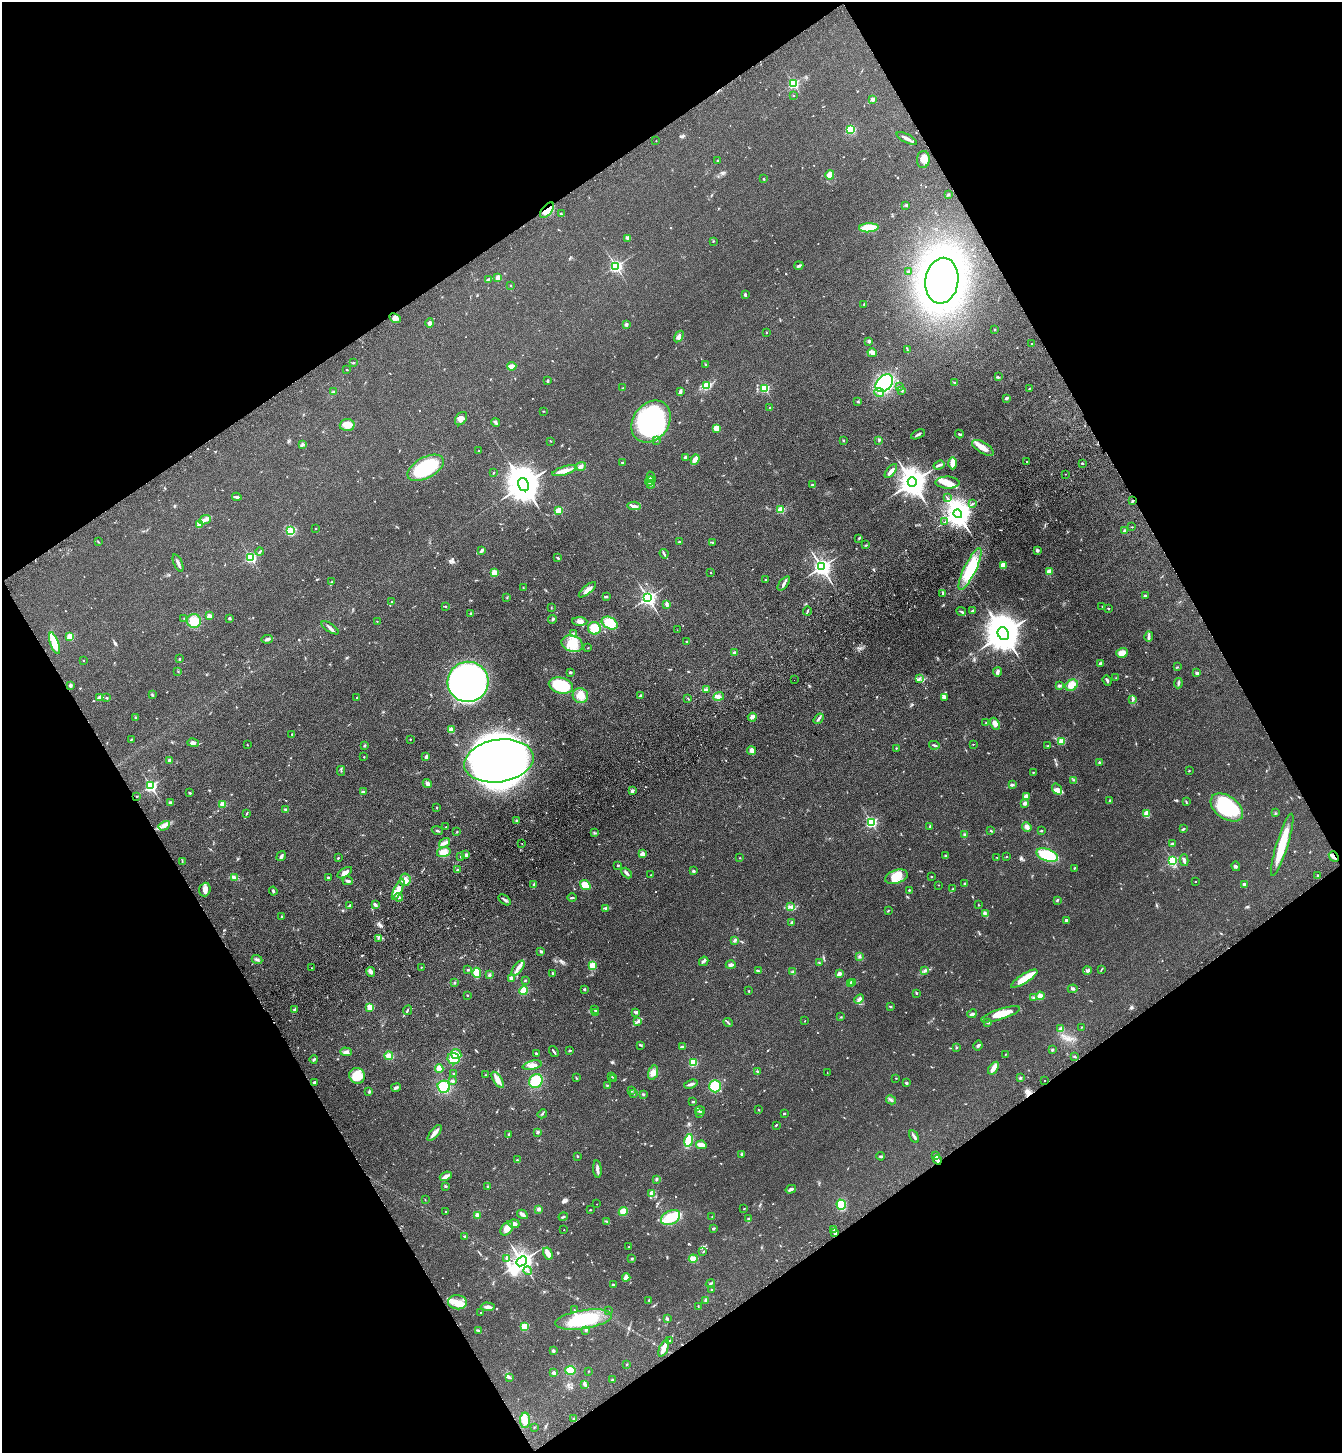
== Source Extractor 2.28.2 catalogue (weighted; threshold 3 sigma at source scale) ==
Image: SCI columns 233-5591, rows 106-5909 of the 5958 x 6014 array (HDU 1 of 3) = the unmasked area's bounding box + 8 px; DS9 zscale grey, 4 x 4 block average (1 PNG px = mean of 4 x 4 image px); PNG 1344 x 1455 px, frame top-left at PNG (2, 2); each listed source drawn as its Kron ellipse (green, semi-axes under 4 px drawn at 4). Shown black and unused: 48% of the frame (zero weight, under 3 of 4 exposures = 6% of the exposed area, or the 3 px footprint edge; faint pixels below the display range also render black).
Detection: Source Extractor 2.28.2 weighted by HDU 2 'WHT'. Background 0.118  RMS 0.0089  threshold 0.0402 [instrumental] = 3 sigma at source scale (4.5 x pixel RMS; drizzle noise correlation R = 1.50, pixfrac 1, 0.05/0.05 arcsec/px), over >= 5 px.
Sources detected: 711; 1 too faint to see at this stretch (4 x 4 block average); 4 inside a brighter object's white glare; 2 cosmic-ray / hot-pixel residue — neither listed nor drawn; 11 coinciding with a brighter row at this scale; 30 inside a brighter listed object's ellipse — not listed separately; of the other 663, all 500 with FLUX_AUTO >= 2.29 (the completeness limit of this list) listed and drawn (163 fainter detections not listed), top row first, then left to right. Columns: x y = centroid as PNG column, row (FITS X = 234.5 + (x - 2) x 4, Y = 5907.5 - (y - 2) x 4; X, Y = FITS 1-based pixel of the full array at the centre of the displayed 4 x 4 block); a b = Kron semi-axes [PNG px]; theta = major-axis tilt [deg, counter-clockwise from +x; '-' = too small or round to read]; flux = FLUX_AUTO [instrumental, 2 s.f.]
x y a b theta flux
793 83 2 2 - 660
793 96 2 2 - 3.1
873 99 3 3 - 14
851 130 4 3 - 160
907 138 11 2 -28 20
656 141 2 2 - 2.4
923 159 8 6 83 37
718 161 2 2 - 18
830 175 4 4 - 53
764 179 2 2 - 14
948 195 3 2 - 5.1
906 205 3 2 - 7
547 210 9 5 50 48
561 214 2 2 - 3
869 228 10 4 3 100
628 238 3 2 - 5.3
713 241 2 2 - 2.9
616 266 2 2 - 1200
799 266 4 2 - 13
908 272 2 2 - 12
498 278 2 2 - 110
489 279 4 2 - 5.5
942 281 23 16 82 2300
511 285 2 2 - 4.6
745 295 3 2 - 9.5
864 304 3 2 - 2.9
395 318 6 4 -27 21
430 323 5 4 - 11
626 324 2 2 - 47
994 329 2 2 - 3.1
766 333 2 2 - 2.8
679 336 6 3 56 17
869 341 3 2 - 10
1032 344 2 2 - 3.2
907 350 2 2 - 2.5
872 353 5 4 - 14
353 363 2 2 - 2.8
706 364 2 2 - 2.9
512 366 4 2 - 58
347 370 3 2 - 2.8
998 377 3 2 - 4
547 381 4 2 - 4.1
954 382 3 2 - 4.1
884 383 10 7 46 520
706 385 4 3 - 15
899 387 3 2 - 2.6
622 388 2 2 - 3
765 388 2 2 - 410
1029 389 3 2 - 4.3
902 391 2 2 - 2.9
333 392 3 2 - 5
680 392 3 2 - 15
879 392 5 2 - 14
1006 398 3 3 - 9.5
858 402 3 2 - 5
770 408 2 2 - 4.2
544 411 2 2 - 2.6
461 419 7 5 52 30
496 422 4 3 - 8.4
651 422 22 17 53 1000
347 425 7 6 - 55
716 428 3 2 - 59
918 434 7 2 26 9.7
959 434 4 2 - 6.3
656 440 2 2 - 3.9
843 440 2 2 - 4
550 441 2 2 - 2.5
879 441 2 2 - 4.5
302 445 3 2 - 6.4
983 448 12 5 -32 52
478 451 2 2 - 3.1
685 457 3 3 - 11
695 459 5 4 - 28
1026 461 2 2 - 4.8
623 462 3 2 - 8.7
953 463 6 3 88 44
1082 463 2 2 - 9.8
939 465 6 3 20 12
581 466 5 3 - 12
425 468 20 10 28 340
564 471 12 4 16 41
891 471 8 3 50 25
494 472 3 2 - 2.9
1066 474 2 2 - 4.9
651 477 6 3 -75 12
650 481 5 2 - 8.4
912 482 5 4 - 8700
947 483 12 6 -1 47
651 484 4 3 - 8.7
524 485 7 5 -62 15000
812 485 3 2 - 5.2
237 497 4 2 - 14
947 498 3 2 - 2.9
1132 501 3 2 - 3.8
973 504 2 2 - 2.4
634 506 7 3 -4 20
559 510 2 2 - 240
781 510 2 2 - 220
958 514 4 4 - 8000
205 520 6 3 24 21
945 522 3 2 - 4.4
199 525 2 2 - 44
1132 527 2 2 - 2.3
315 529 2 2 - 2.9
290 531 2 2 - 70
1125 531 2 2 - 42
859 538 3 2 - 3.7
98 542 3 2 - 2.5
679 542 2 2 - 25
713 542 4 2 - 4.5
866 545 2 2 - 3.7
1037 550 2 2 - 38
482 551 3 2 - 21
260 552 4 2 - 6.1
664 554 5 2 - 7.6
251 557 2 2 - 760
557 558 3 2 - 5.4
178 563 9 2 -67 18
1003 565 2 2 - 160
821 567 3 3 - 2700
970 569 23 6 64 190
711 572 2 2 - 7.5
1049 572 4 3 - 24
494 573 2 2 - 180
765 580 2 2 - 6.4
331 582 2 2 - 2.4
784 583 8 2 50 14
523 588 2 2 - 2.9
587 590 11 4 40 30
943 593 4 2 - 10
1145 595 3 2 - 6.4
606 596 3 2 - 10
507 597 2 2 - 4
648 598 2 2 - 1900
392 602 2 2 - 2.7
667 605 3 2 - 5.8
445 606 2 2 - 4.2
1102 606 2 2 - 2.8
551 607 3 2 - 2.7
1108 609 2 2 - 4.6
807 611 4 2 - 6.4
961 611 5 2 - 8.1
973 611 3 2 - 7.5
471 613 3 3 - 6
209 616 4 3 - 19
184 618 2 2 - 2.3
229 618 3 2 - 5.9
553 619 4 2 - 4.9
194 621 7 6 - 52
377 621 2 2 - 4.1
580 621 7 4 -2 21
610 623 8 6 -27 110
330 628 10 2 -33 14
594 628 6 6 - 99
677 630 2 2 - 2.4
574 633 4 2 - 3.6
1003 634 7 5 -62 18000
70 636 2 2 - 230
1149 636 5 2 - 12
267 639 6 2 10 12
687 641 3 2 - 5.2
55 643 11 4 -71 100
572 644 11 8 -18 110
588 648 2 2 - 2.5
734 653 3 2 - 10
1122 653 6 5 - 41
180 659 2 2 - 6.1
83 661 2 2 - 5.3
1100 663 3 2 - 7.9
1177 667 3 2 - 3.6
178 672 2 2 - 2.8
570 672 2 2 - 26
997 672 4 3 - 16
1197 673 3 2 - 10
919 678 3 2 - 4.7
1116 678 2 2 - 2.4
794 680 2 2 - 2.4
1107 680 5 2 - 8.7
468 682 20 20 - 1800
1178 683 5 2 - 8.5
70 685 3 3 - 9.9
561 685 12 7 -15 290
1072 685 6 5 - 52
1059 686 3 3 - 11
706 689 3 2 - 11
152 694 2 2 - 2.8
580 695 8 7 - 47
641 695 3 2 - 9.8
719 696 5 4 - 18
357 697 2 2 - 2.9
100 698 4 2 - 37
107 698 2 2 - 4.1
688 698 3 2 - 3.9
944 698 3 2 - 6.5
1133 699 3 3 - 6.9
752 717 4 3 - 12
135 718 3 2 - 4.9
818 719 6 2 56 11
986 723 2 2 - 2.4
995 724 6 4 -61 34
451 730 2 2 - 150
292 734 2 2 - 2.7
410 739 2 2 - 2.7
131 740 2 2 - 4.1
1062 742 2 2 - 200
193 743 6 4 -14 16
973 744 2 2 - 6.3
247 745 2 2 - 2.6
934 745 5 2 - 8.5
364 746 3 2 - 4.9
1048 746 2 2 - 5.5
896 748 2 2 - 6.2
752 751 5 3 - 27
364 757 2 2 - 2.7
426 757 4 2 - 12
169 760 3 2 - 8.2
499 761 35 21 9 3400
1100 762 2 2 - 35
341 771 5 2 - 5.1
1189 771 2 2 - 3.6
1033 772 2 2 - 2.8
1074 780 2 2 - 2.9
427 783 4 4 - 19
1012 785 4 2 - 9.4
151 786 2 2 - 1000
1057 789 6 5 - 24
632 791 2 2 - 52
363 792 2 2 - 33
190 793 3 2 - 6.3
137 796 2 2 - 3
1026 796 2 2 - 77
1110 800 3 2 - 4.7
1186 802 4 2 - 3.8
171 803 3 3 - 12
1025 803 3 2 - 21
222 804 4 4 - 19
436 807 2 2 - 2.6
1227 807 18 11 -36 430
285 809 3 2 - 8.8
1275 813 2 2 - 2.8
246 814 3 2 - 3.7
1147 814 4 3 - 53
517 821 4 2 - 7.2
871 822 2 2 - 860
164 826 6 2 30 16
930 826 2 2 - 5
446 827 2 2 - 3.8
1027 827 5 3 - 20
1183 829 3 2 - 5.8
437 831 6 2 -22 6.3
991 831 4 2 - 3.9
1041 831 3 2 - 4
457 832 2 2 - 3.9
594 833 2 2 - 3.7
965 834 2 2 - 3.4
445 843 6 3 35 16
522 843 2 2 - 2.3
1172 844 2 2 - 38
1282 845 33 5 73 150
444 852 7 5 15 45
642 854 2 2 - 110
466 855 2 2 - 20
1047 855 11 6 -20 270
281 856 5 3 - 12
461 856 4 2 - 4
945 856 2 2 - 4.8
997 857 2 2 - 3.4
1006 857 2 2 - 3.7
1334 857 6 2 -49 16
338 858 3 2 - 3.4
740 858 2 2 - 2.4
1172 860 2 2 - 670
1184 860 6 3 -76 15
182 862 2 2 - 2.3
618 865 2 2 - 6.5
1236 866 5 3 - 8.2
1074 868 2 2 - 2.7
458 870 3 2 - 11
693 871 3 2 - 5.3
345 873 8 3 32 29
627 873 6 3 -47 12
651 875 2 2 - 2.6
1318 875 3 2 - 3.4
328 877 2 2 - 8.1
896 877 12 6 18 87
931 877 2 2 - 8.9
234 878 3 2 - 5.9
405 880 6 5 - 30
348 881 5 2 - 10
1195 881 2 2 - 5.8
965 884 3 2 - 11
1244 884 4 2 - 8.2
534 885 4 3 - 9.4
585 885 5 4 - 68
939 885 2 2 - 2.9
398 889 11 4 64 44
952 889 3 2 - 4.5
205 890 7 5 72 28
909 890 2 2 - 4.6
273 891 4 2 - 8.2
398 897 4 2 - 8.8
572 898 5 2 - 6.9
505 900 7 2 -37 13
1057 900 3 2 - 4.7
375 904 3 2 - 14
979 905 2 2 - 2.4
349 906 2 2 - 4.3
791 907 3 2 - 6.7
606 908 4 2 - 7.6
888 911 3 2 - 4.4
985 914 2 2 - 4.1
281 916 3 2 - 3.1
1066 920 3 2 - 8.3
792 923 4 2 - 12
378 938 2 2 - 5.5
735 940 4 2 - 11
541 951 3 3 - 6.9
859 956 3 2 - 5.1
257 960 5 3 - 11
704 961 5 3 - 9.5
819 962 2 2 - 2.8
592 965 4 3 - 40
731 965 5 3 - 19
421 967 2 2 - 2.8
312 968 2 2 - 4.8
518 968 9 3 51 22
468 970 3 2 - 6.6
758 970 3 2 - 3.9
1101 970 3 2 - 2.7
925 971 2 2 - 4.1
1087 971 4 3 - 9.6
371 972 5 3 - 16
793 972 4 3 - 7.8
477 973 5 4 - 110
552 973 2 2 - 2.7
839 974 4 3 - 15
489 975 4 3 - 8.4
511 978 2 2 - 75
1024 979 15 4 33 80
525 981 3 2 - 3.4
455 983 3 2 - 4.6
850 983 2 2 - 45
852 983 2 2 - 61
584 989 2 2 - 7.4
1073 989 5 2 - 7.6
524 990 4 4 - 40
749 991 2 2 - 10
916 993 4 2 - 5.1
467 996 2 2 - 2.5
1040 996 4 3 - 37
1034 998 4 2 - 7.1
859 999 5 3 - 13
370 1007 2 2 - 270
890 1007 2 2 - 6.7
595 1009 2 2 - 2.4
295 1010 2 2 - 14
407 1010 5 2 - 5.6
595 1012 3 2 - 4.9
636 1013 4 3 - 9.7
972 1014 5 2 - 8.3
1000 1014 20 5 18 100
841 1017 2 2 - 2.6
805 1021 2 2 - 2.3
637 1022 4 2 - 8.9
728 1022 5 2 - 6
988 1022 2 2 - 14
1082 1027 2 2 - 5.2
1061 1029 2 2 - 66
640 1045 3 2 - 5.1
978 1046 5 3 - 8.7
682 1047 3 2 - 9.6
956 1048 3 2 - 4.8
1052 1050 3 2 - 7.5
554 1051 6 2 -55 8.3
569 1051 4 2 - 4.1
346 1052 6 3 -1 16
456 1054 5 5 - 42
536 1054 3 2 - 6.4
1006 1054 2 2 - 2.7
389 1056 4 3 - 40
1075 1057 3 2 - 4.9
314 1059 4 2 - 6
453 1059 6 5 - 61
693 1063 2 2 - 410
532 1065 10 4 12 28
439 1068 4 3 - 39
993 1068 7 3 55 31
757 1071 3 2 - 5.4
454 1073 2 2 - 2.9
653 1073 8 4 72 33
827 1073 3 2 - 2.4
485 1075 2 2 - 3.6
357 1076 8 7 - 120
612 1077 2 2 - 2.4
576 1078 2 2 - 2.9
614 1078 3 2 - 2.3
896 1078 2 2 - 2.4
1020 1078 3 2 - 7.5
498 1080 9 3 -57 42
1044 1080 2 2 - 5.6
452 1081 4 2 - 7
536 1081 7 6 - 110
315 1082 4 2 - 10
906 1083 3 2 - 6.7
691 1084 7 2 20 15
607 1085 2 2 - 3.6
715 1086 6 6 - 140
396 1087 5 2 - 10
444 1087 6 6 - 110
631 1091 3 2 - 4
369 1092 3 2 - 7.3
633 1094 3 2 - 3.7
643 1094 3 3 - 5.4
891 1100 5 2 - 9.5
693 1102 2 2 - 7
758 1110 2 2 - 3.3
700 1111 5 3 - 14
784 1113 2 2 - 14
542 1114 5 2 - 5.9
700 1114 2 2 - 4.5
776 1125 2 2 - 4.8
538 1132 3 2 - 8.9
435 1133 10 3 50 36
509 1134 3 2 - 4.5
914 1137 7 2 -60 12
689 1140 6 4 79 100
701 1145 5 3 - 37
742 1154 3 2 - 5.8
577 1156 2 2 - 3.9
881 1156 4 2 - 5.9
935 1156 4 2 - 6.7
517 1160 2 2 - 11
937 1160 5 3 - 14
597 1169 9 2 -84 27
446 1176 6 3 22 18
656 1179 3 2 - 6.4
446 1186 3 2 - 6.7
488 1187 2 2 - 6.6
791 1189 5 3 - 13
651 1193 2 2 - 5.1
425 1200 2 2 - 2.4
597 1204 2 2 - 2.5
841 1205 5 4 - 85
539 1209 3 3 - 14
744 1209 2 2 - 3.6
590 1210 3 2 - 3.3
446 1211 2 2 - 3.8
623 1212 5 4 - 46
522 1214 5 2 - 23
477 1215 4 3 - 20
563 1217 4 2 - 5.6
671 1217 10 6 28 89
712 1217 2 2 - 2.7
749 1219 3 2 - 6
607 1221 3 2 - 3.6
514 1224 5 4 - 16
714 1228 2 2 - 29
507 1229 8 5 54 41
834 1229 3 2 - 8.7
564 1230 2 2 - 2.6
835 1233 3 3 - 12
465 1236 4 2 - 5.3
629 1247 2 2 - 3.2
703 1252 2 2 - 2.3
548 1253 6 2 -61 55
507 1258 3 2 - 7.3
632 1258 2 2 - 6.6
693 1259 4 4 - 38
521 1261 6 4 41 4000
528 1271 4 2 - 7.9
626 1277 4 3 - 18
710 1284 4 2 - 7.8
613 1285 2 2 - 19
712 1290 3 2 - 3.2
649 1300 2 2 - 2.5
706 1300 4 3 - 13
457 1302 9 7 -4 55
698 1306 2 2 - 3.3
488 1307 7 3 -4 19
574 1310 2 2 - 3.2
608 1310 2 2 - 2.9
481 1313 2 2 - 2.6
584 1319 28 9 9 290
667 1319 3 2 - 9.8
524 1327 2 2 - 280
586 1330 3 2 - 6.2
479 1331 3 2 - 5.2
669 1340 3 2 - 4
664 1348 9 3 67 39
553 1351 3 2 - 9.6
627 1364 2 2 - 2.6
570 1370 5 4 - 63
588 1371 2 2 - 2.3
554 1373 3 3 - 16
510 1377 3 2 - 5
612 1380 2 2 - 4.9
585 1384 3 2 - 14
573 1419 2 2 - 2.7
525 1420 8 5 -89 43
534 1427 2 2 - 3
Overlapping masked pixels (flux is a lower limit): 3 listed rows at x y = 547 210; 1334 857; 937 1160
Diffuse or blended objects may show on this block-average render without a row.